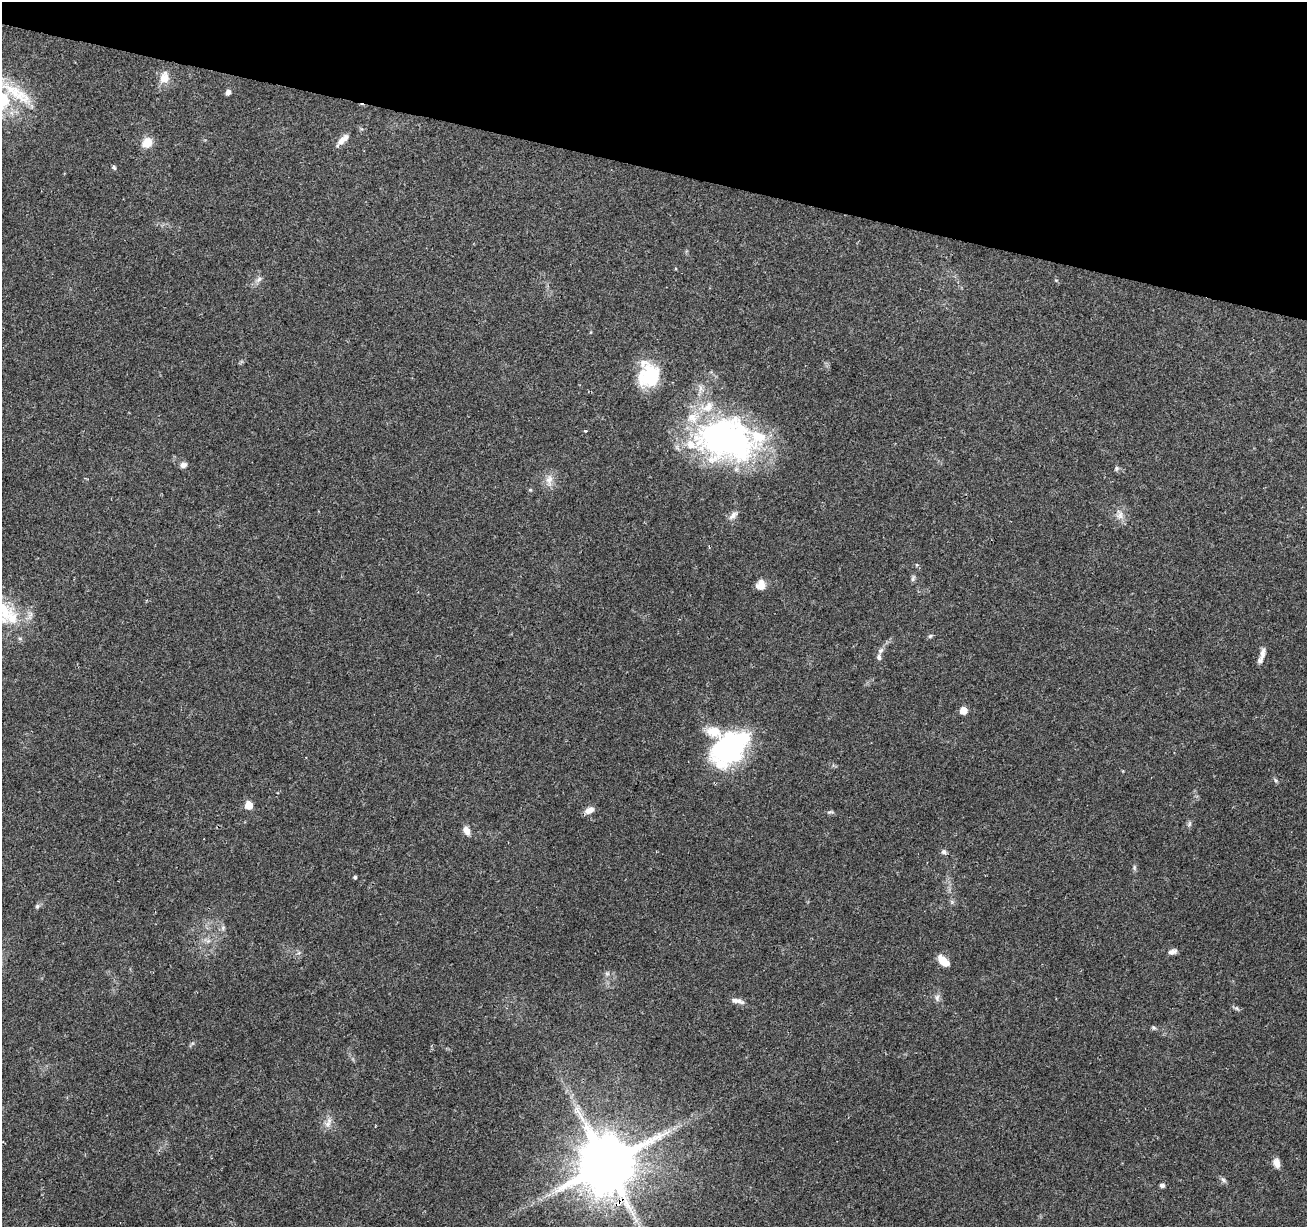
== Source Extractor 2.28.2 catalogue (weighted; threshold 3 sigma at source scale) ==
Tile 2 of 4 x 4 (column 2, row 1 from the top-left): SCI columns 1306-2610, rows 3897-5121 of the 5229 x 5404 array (HDU 1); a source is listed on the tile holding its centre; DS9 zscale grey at full resolution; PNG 1309 x 1229 px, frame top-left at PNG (2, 2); no overlay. Shown black and unused: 14% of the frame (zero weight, under 2 of 3 exposures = <1% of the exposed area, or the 3 px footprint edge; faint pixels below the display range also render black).
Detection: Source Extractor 2.28.2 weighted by HDU 2 'WHT'; one run over the whole footprint, this tile lists its part. Background 0.0903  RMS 0.0059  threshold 0.0267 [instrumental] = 3 sigma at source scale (4.5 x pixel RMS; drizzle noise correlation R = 1.50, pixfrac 1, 0.0396/0.0396 arcsec/px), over >= 5 px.
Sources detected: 59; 3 inside a brighter object's white glare — not listed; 10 inside a brighter listed object's ellipse — not listed separately; the other 46 listed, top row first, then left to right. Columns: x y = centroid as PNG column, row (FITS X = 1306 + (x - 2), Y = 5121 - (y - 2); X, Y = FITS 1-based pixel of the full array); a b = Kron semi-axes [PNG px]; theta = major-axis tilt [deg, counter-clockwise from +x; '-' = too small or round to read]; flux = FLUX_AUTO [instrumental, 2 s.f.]
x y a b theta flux
164 77 17 12 79 6.3
228 92 6 5 - 2.1
21 94 39 14 -50 19
341 141 13 8 46 4.3
147 143 10 9 - 9
114 168 6 5 - 0.9
259 279 11 5 48 2.1
648 375 26 22 90 32
586 431 3 3 - 0.84
712 436 67 46 -85 110
183 465 9 7 14 2.3
1116 468 6 5 - 1.1
549 480 16 9 89 4.9
530 490 5 4 - 0.64
1120 515 14 8 -72 4.1
733 516 14 7 45 3
913 579 9 4 69 1.2
761 585 12 10 64 5.3
12 618 32 18 -79 20
930 636 6 4 45 0.97
881 650 8 7 - 1.9
1262 653 17 6 78 3.2
963 710 5 5 - 8.1
729 748 47 29 42 83
249 805 5 5 - 14
589 810 11 7 24 4.2
830 812 9 4 11 0.98
1189 824 7 4 71 1.1
466 830 10 7 -63 4.2
944 852 7 7 - 1.5
1134 868 7 5 80 1
355 877 4 4 - 0.77
37 906 7 5 68 1.2
223 928 6 6 - 1.3
1172 952 11 6 13 2.6
943 961 12 7 -44 9.8
607 974 7 4 -1 1.1
937 997 9 5 66 1.7
737 1001 18 6 -12 3
1237 1008 7 5 -35 1.2
1153 1028 7 5 -53 0.97
328 1123 17 6 75 3.6
1276 1163 11 8 -75 3.5
607 1164 18 15 78 4700
1223 1180 8 4 -45 1.3
1162 1185 6 5 - 1.4
Overlapping masked pixels (flux is a lower limit): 1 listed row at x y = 607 1164